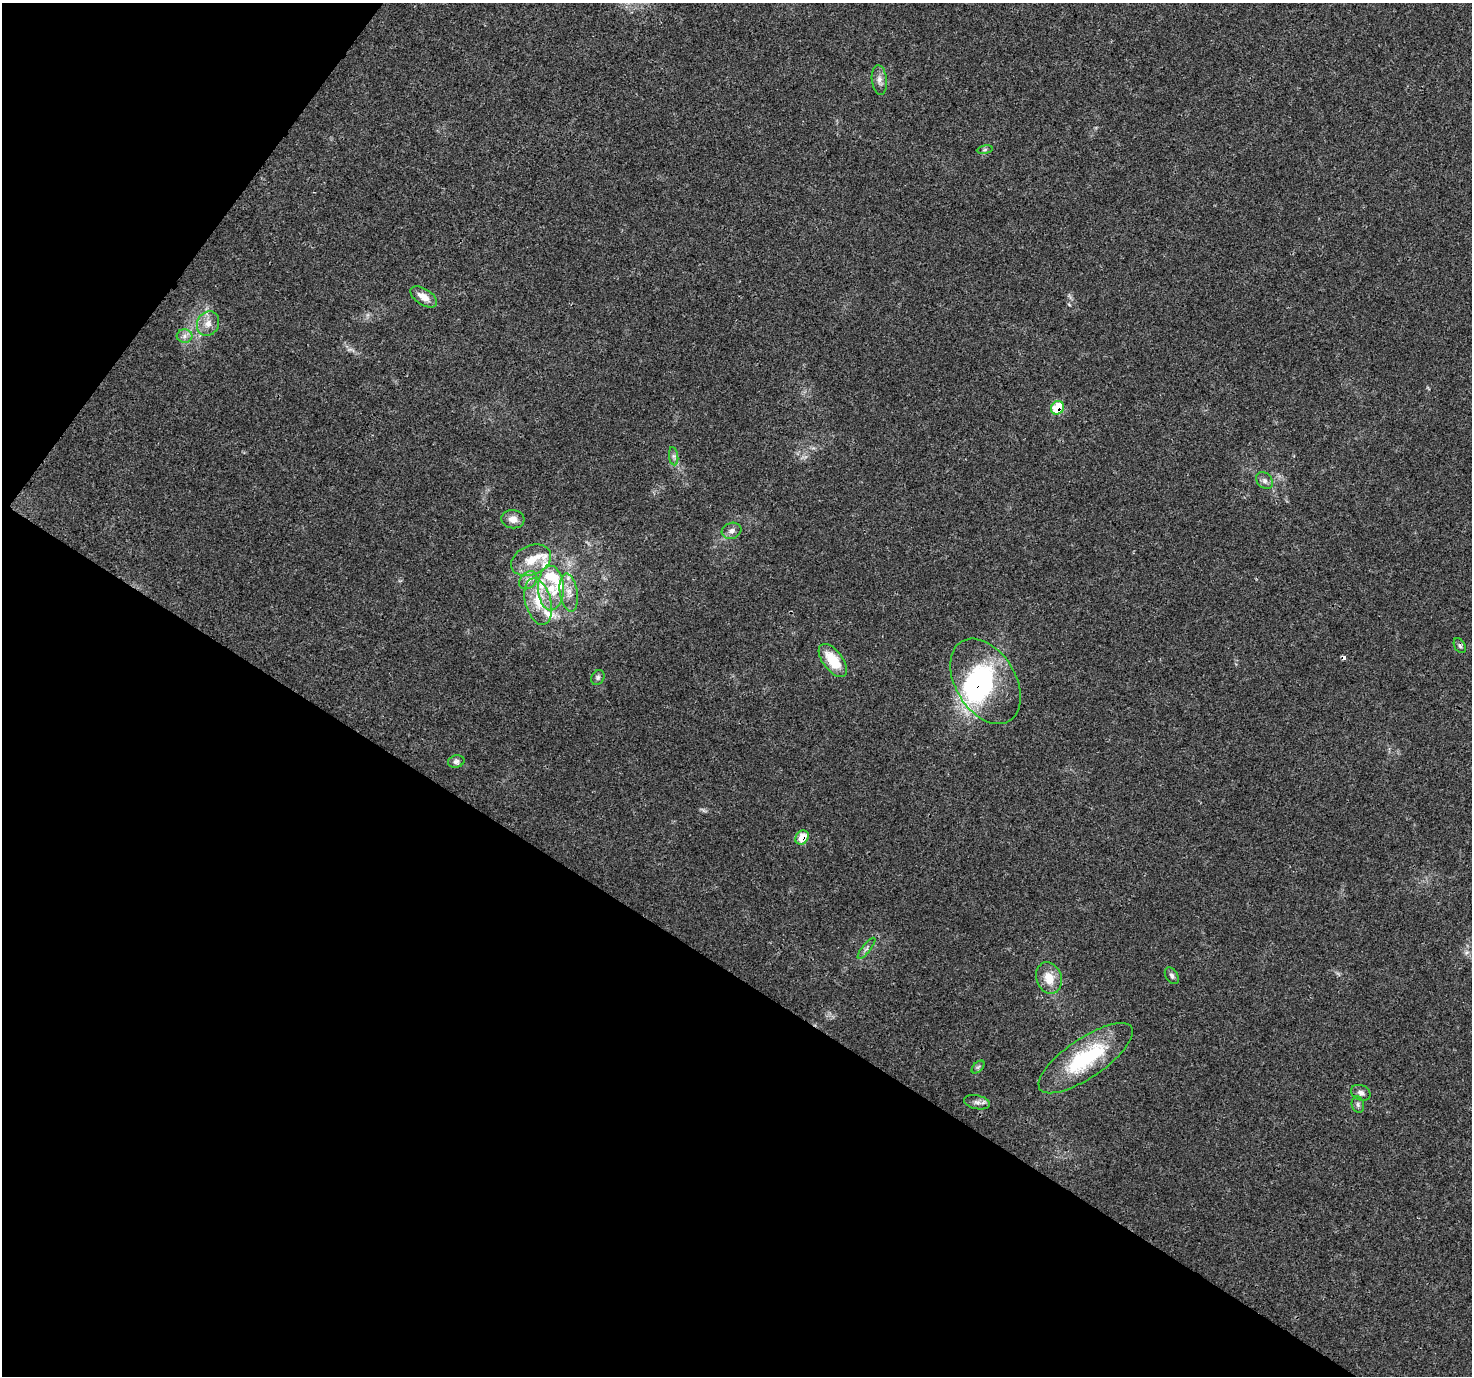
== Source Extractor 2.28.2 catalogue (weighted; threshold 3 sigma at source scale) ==
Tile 9 of 4 x 4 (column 1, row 3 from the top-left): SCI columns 36-1505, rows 1608-2981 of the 5958 x 6028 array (HDU 1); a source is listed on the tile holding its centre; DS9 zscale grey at full resolution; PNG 1474 x 1378 px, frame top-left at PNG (2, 3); each listed source drawn as its Kron ellipse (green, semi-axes under 4 px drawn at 4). Shown black and unused: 34% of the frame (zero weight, under 3 of 4 exposures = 5% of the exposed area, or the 3 px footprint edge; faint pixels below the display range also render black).
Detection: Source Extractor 2.28.2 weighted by HDU 2 'WHT'; one run over the whole footprint, this tile lists its part. Background 0.0158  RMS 0.0026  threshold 0.0117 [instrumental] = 3 sigma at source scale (4.5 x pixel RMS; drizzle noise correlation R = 1.50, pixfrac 1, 0.0396/0.0396 arcsec/px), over >= 5 px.
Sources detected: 41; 2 inside a brighter object's white glare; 1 cosmic-ray / hot-pixel residue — neither listed nor drawn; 9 inside a brighter listed object's ellipse — not listed separately; the other 29 listed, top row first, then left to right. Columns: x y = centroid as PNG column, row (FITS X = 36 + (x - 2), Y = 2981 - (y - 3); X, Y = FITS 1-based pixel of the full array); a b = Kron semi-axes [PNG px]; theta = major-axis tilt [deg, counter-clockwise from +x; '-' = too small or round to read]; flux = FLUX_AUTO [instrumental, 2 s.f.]
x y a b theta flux
879 80 15 7 -83 1.6
985 150 8 4 9 0.47
424 297 15 8 -34 2.8
208 324 13 10 63 2.4
185 336 8 7 - 1.1
1057 408 7 6 - 7.9
674 456 9 4 -82 0.7
1265 481 9 7 -46 1
513 519 11 9 -6 2
731 531 10 8 18 1.3
531 560 21 14 24 5.1
528 580 10 7 45 1.4
551 588 22 13 -88 6.8
569 592 19 9 -81 3.2
538 601 24 13 -75 7
1460 646 8 5 -61 0.55
833 660 19 10 -53 8
598 677 8 6 59 0.62
985 681 46 30 -59 29
456 762 8 6 14 0.9
802 837 7 6 - 4.3
866 948 13 4 52 0.84
1172 976 9 6 -59 0.8
1049 978 16 12 -70 4.7
1086 1058 55 19 34 23
978 1067 8 4 44 0.51
1361 1093 10 7 -24 1.2
977 1102 13 7 -12 1.3
1358 1105 8 6 -75 0.73
Overlapping masked pixels (flux is a lower limit): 3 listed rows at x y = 1057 408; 985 681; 802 837